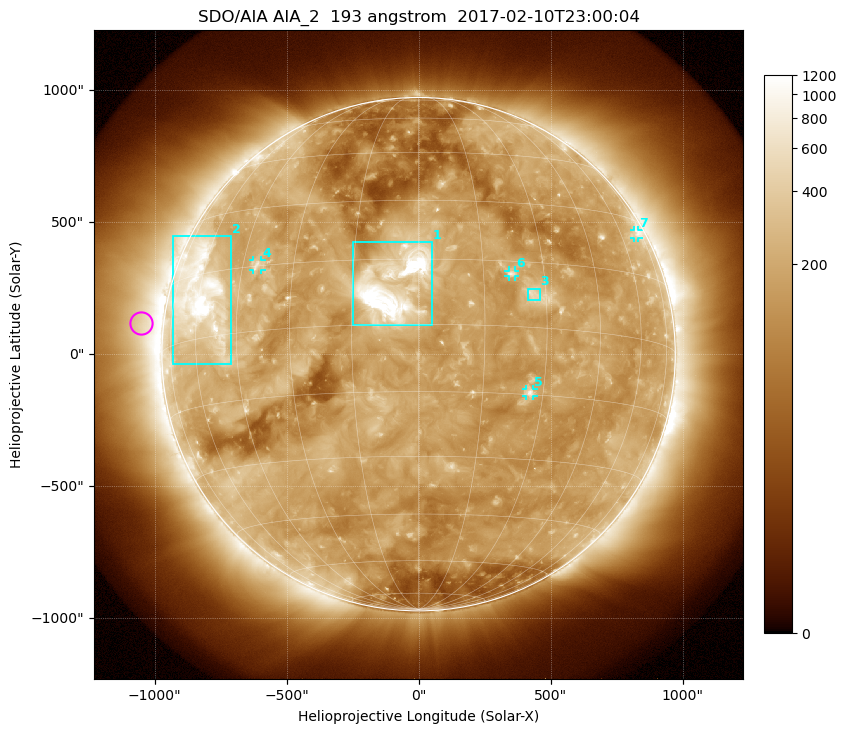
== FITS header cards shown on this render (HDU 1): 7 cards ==
TELESCOP= 'SDO/AIA'
INSTRUME= 'AIA_2'
WAVELNTH=                  193
WAVEUNIT= 'angstrom'
DATE-OBS= '2017-02-10T23:00:04.83'
CTYPE1  = 'HPLN-TAN'
CTYPE2  = 'HPLT-TAN'

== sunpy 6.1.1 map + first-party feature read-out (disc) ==
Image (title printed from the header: SDO/AIA AIA_2  193 angstrom  2017-02-10T23:00:04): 1024 x 1024 px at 2.4 arcsec/px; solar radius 973 arcsec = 405 px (full disc in frame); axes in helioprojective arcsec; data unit not stated in the header (colour bar unlabelled)
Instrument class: DISC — disc imager (sunpy class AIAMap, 193 A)
Bright regions (active regions / flare kernels): reference = the median radial profile (limb darkening/brightening removed); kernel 9 px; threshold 5 sigma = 289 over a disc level ~154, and >= 1.15x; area >= 12 px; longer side >= 10 px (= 24 arcsec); searched inside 0.97 R_sun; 7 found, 7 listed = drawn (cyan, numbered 1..; 4 of them under ~33 arcsec drawn as corner ticks so the feature stays visible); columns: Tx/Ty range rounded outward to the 5 arcsec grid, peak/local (2 s.f.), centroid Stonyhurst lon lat
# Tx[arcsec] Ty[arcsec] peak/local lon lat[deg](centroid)
1 -250..50 110..425 11 -6 +9
2 -930..-710 -40..450 9 -58 +9
3 415..460 205..250 3.4 +27 +8
4 -630..-595 320..355 4.3 -41 +15
5 405..435 -160..-130 4 +27 -15
6 340..365 295..320 3.5 +22 +12
7 815..835 440..470 3 +70 +26
Off-limb structures (1.02-1.3 R_sun): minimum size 162 px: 4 found; the strongest spans PA ~50..110 deg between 1.02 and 1.3 R_sun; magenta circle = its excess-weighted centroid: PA ~85 deg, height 1.09 R_sun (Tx ~-1050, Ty ~120 arcsec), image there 2.3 x the reference